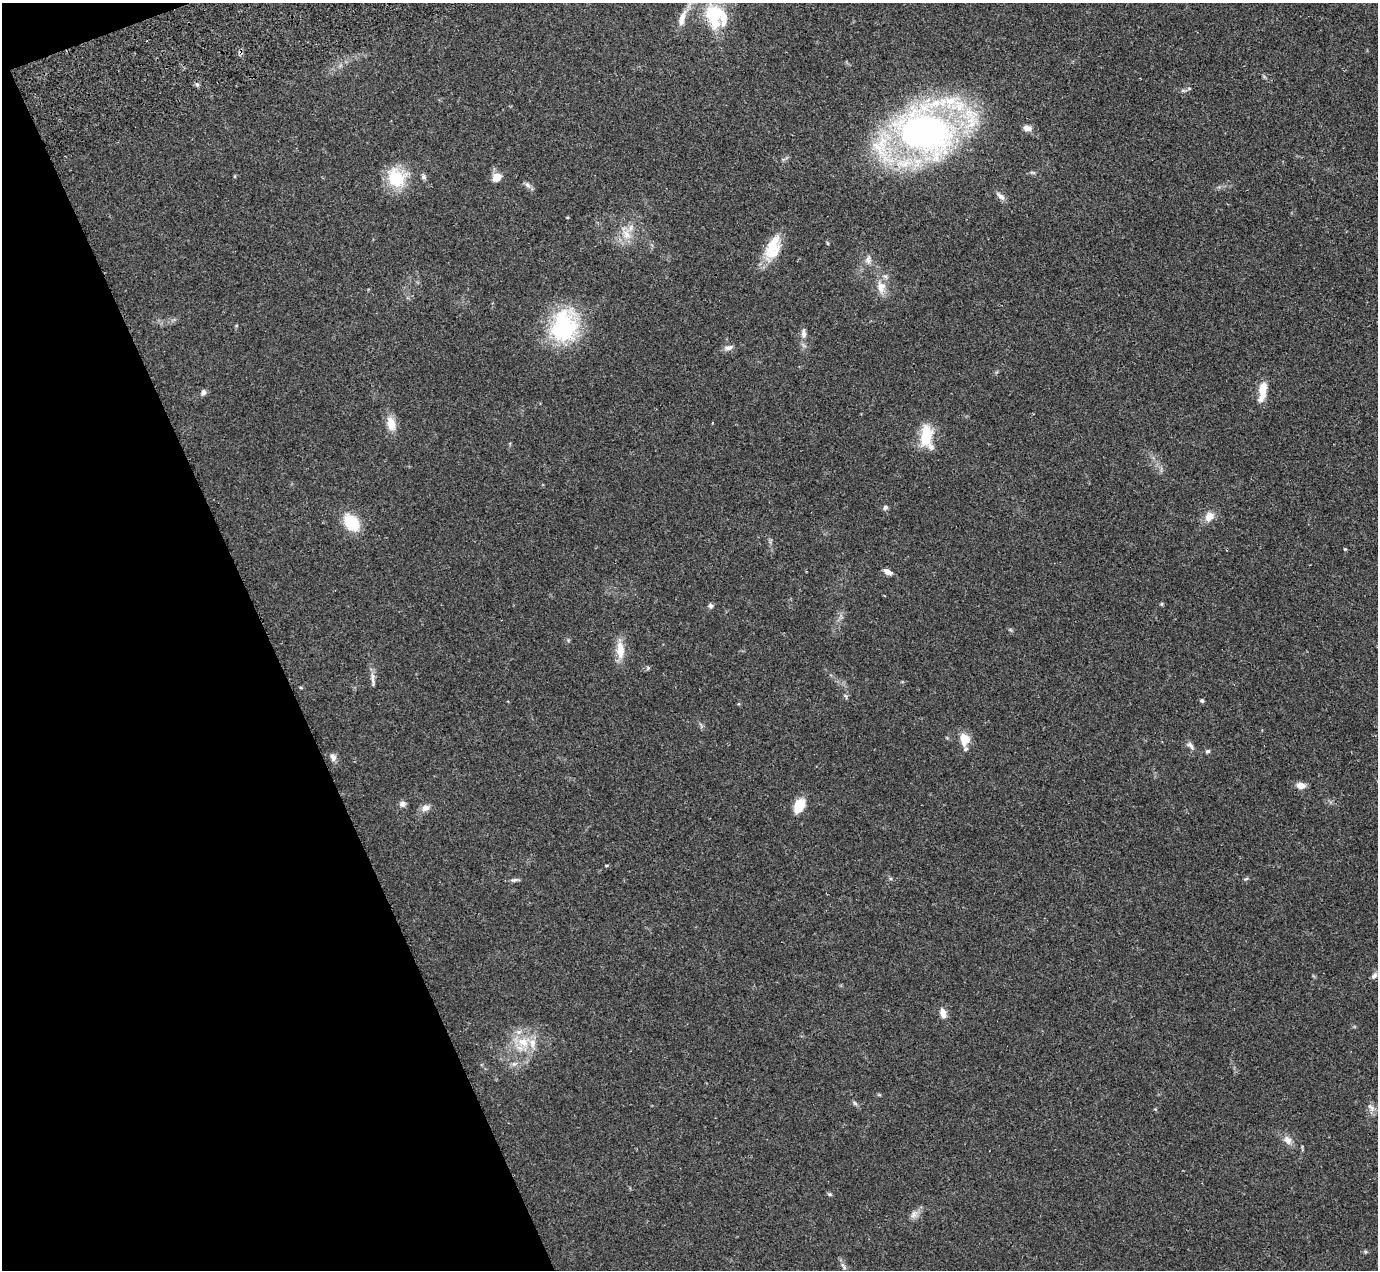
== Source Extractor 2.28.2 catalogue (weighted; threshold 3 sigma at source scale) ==
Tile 5 of 4 x 4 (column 1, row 2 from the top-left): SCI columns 149-1524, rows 2825-4092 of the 5747 x 5795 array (HDU 1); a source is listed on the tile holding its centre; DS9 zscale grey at full resolution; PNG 1380 x 1272 px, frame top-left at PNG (2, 3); no overlay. Shown black and unused: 20% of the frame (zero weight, under 2 of 3 exposures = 9% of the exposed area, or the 3 px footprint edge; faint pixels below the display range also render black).
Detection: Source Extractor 2.28.2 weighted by HDU 2 'WHT'; one run over the whole footprint, this tile lists its part. Background 0.0827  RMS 0.0057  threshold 0.0258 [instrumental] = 3 sigma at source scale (4.5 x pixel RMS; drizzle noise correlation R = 1.50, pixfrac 1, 0.05/0.05 arcsec/px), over >= 5 px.
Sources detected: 69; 1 inside a brighter object's white glare — not listed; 7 inside a brighter listed object's ellipse — not listed separately; the other 61 listed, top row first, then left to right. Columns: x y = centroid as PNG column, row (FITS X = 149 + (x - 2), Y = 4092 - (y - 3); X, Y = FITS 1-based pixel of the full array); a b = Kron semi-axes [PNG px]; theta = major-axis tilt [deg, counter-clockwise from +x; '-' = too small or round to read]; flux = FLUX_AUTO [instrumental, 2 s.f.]
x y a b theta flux
713 14 31 18 -81 35
682 18 20 8 72 6.2
197 84 6 4 -2 0.98
1183 91 8 4 -8 1.2
1027 128 10 7 -18 3.3
925 131 51 43 16 300
1032 172 9 4 -1 1
235 176 5 3 - 0.56
424 177 7 6 - 1.3
497 177 9 8 - 6.7
396 178 21 18 -48 25
528 185 11 6 -52 2
1000 196 15 6 -40 2.7
626 234 18 11 -74 7.8
827 243 6 4 -88 0.66
773 245 36 15 64 17
868 260 14 8 84 3.3
881 287 20 13 -86 7.5
564 326 41 32 75 52
803 333 15 7 -88 3.3
728 348 13 6 13 2.6
1262 391 23 8 82 10
203 393 8 6 62 1.8
391 424 16 10 -77 8.3
926 436 26 13 82 18
885 507 7 6 - 1.3
1209 516 14 11 47 5.4
352 522 14 10 -51 26
1345 549 3 3 - 0.68
887 572 10 6 -26 3.1
1161 604 5 4 - 0.71
710 606 7 6 - 1.4
620 650 27 10 -86 9
373 679 20 6 -84 3.1
301 688 5 3 - 0.56
846 696 8 5 -74 1
1202 701 5 5 - 0.95
964 739 14 11 -80 8.4
1190 745 14 6 -40 2.3
1207 751 6 5 - 1.2
333 757 10 7 -75 2.4
1301 786 10 7 -5 4.6
402 804 8 7 - 2.4
799 805 13 9 62 13
425 808 12 8 20 3.3
607 865 6 3 19 0.61
890 878 5 3 - 0.78
1246 879 6 4 20 0.8
515 880 14 4 5 1.5
1374 976 10 7 53 2
943 1013 14 8 -74 4.3
523 1042 19 18 - 15
514 1064 10 6 21 2.1
879 1095 6 4 -19 0.61
854 1103 8 5 -41 1.2
1371 1108 13 8 -51 2.9
1288 1140 14 9 -46 4.1
830 1194 7 4 -27 0.89
914 1214 12 10 60 3.3
1365 1252 6 5 - 0.81
843 1266 12 5 -56 1.8
Isophote crosses this tile's border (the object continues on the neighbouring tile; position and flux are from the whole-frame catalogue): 1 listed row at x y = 713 14